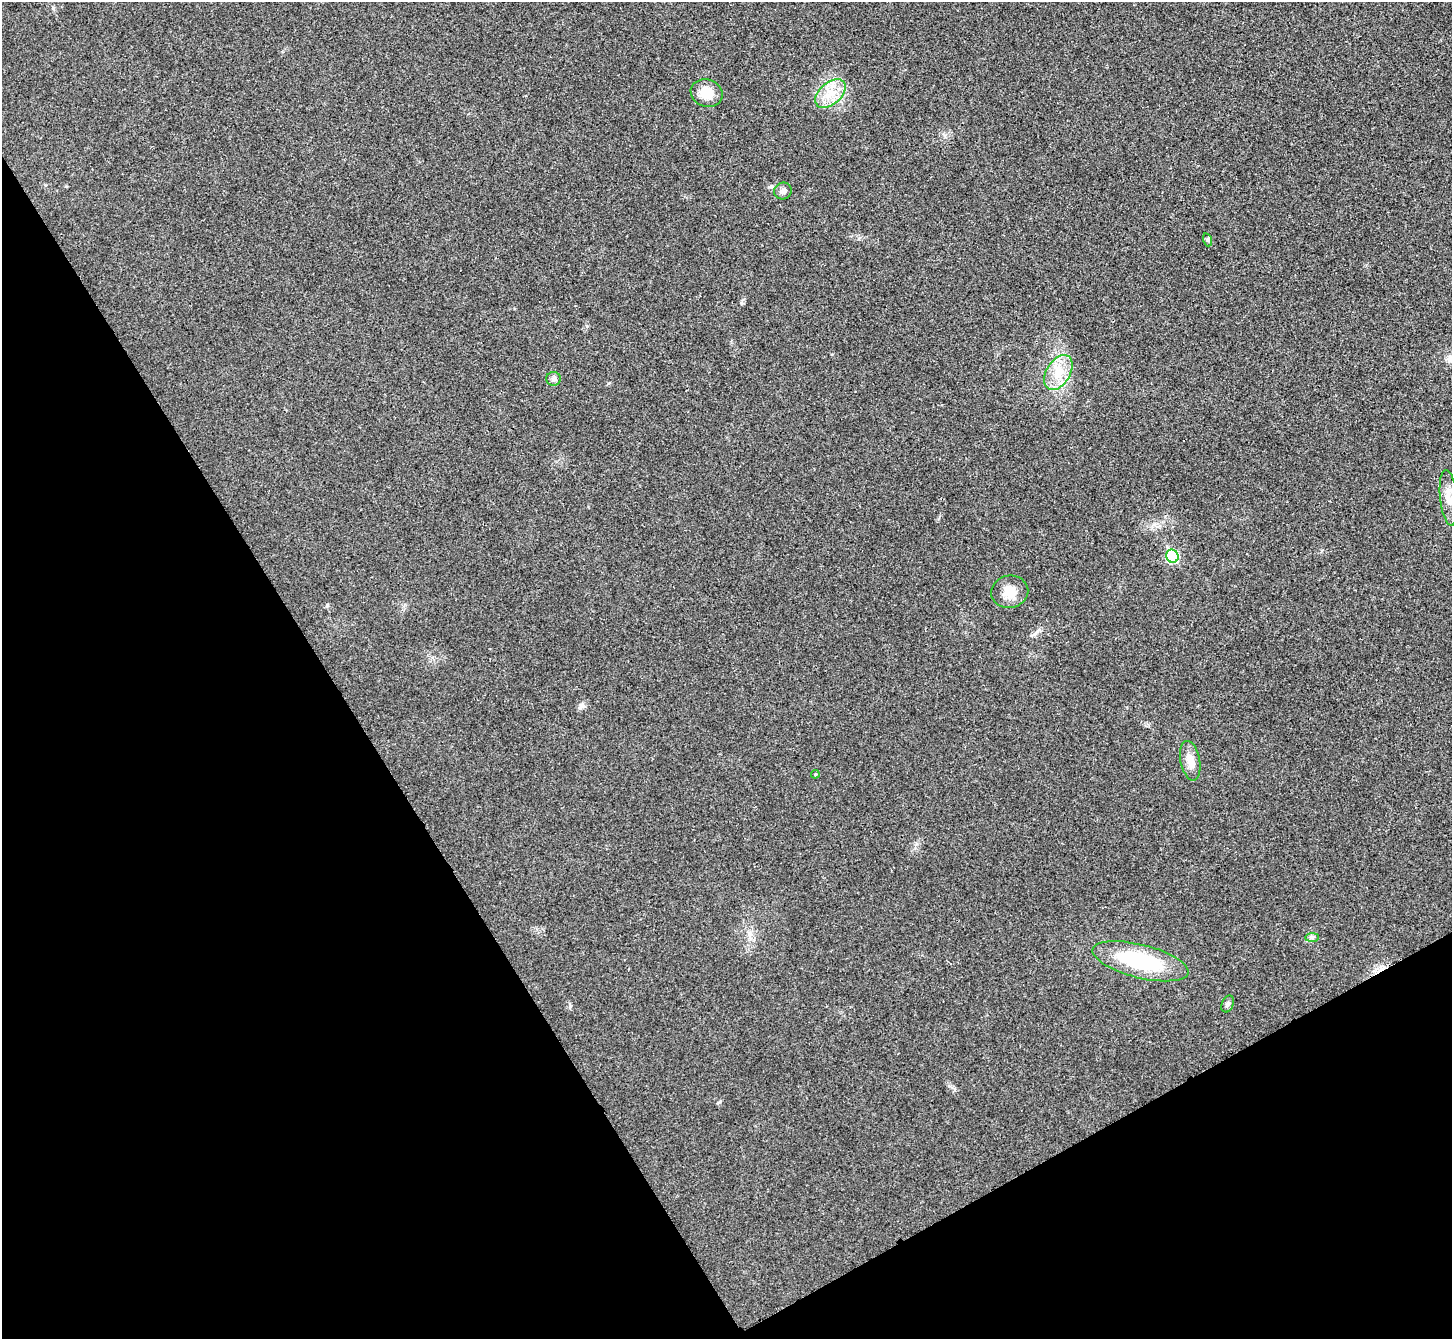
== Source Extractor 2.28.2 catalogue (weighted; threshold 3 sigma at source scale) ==
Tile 14 of 4 x 4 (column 2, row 4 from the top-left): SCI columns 1457-2906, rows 162-1498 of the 5814 x 5807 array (HDU 1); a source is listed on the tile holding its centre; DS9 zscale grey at full resolution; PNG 1454 x 1341 px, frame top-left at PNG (2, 2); each listed source drawn as its Kron ellipse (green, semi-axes under 4 px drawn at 4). Shown black and unused: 30% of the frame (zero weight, under 3 of 4 exposures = <1% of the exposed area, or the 3 px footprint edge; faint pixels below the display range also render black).
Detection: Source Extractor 2.28.2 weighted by HDU 2 'WHT'; one run over the whole footprint, this tile lists its part. Background 0.0326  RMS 0.0062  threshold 0.0279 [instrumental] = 3 sigma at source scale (4.5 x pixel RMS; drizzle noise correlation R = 1.50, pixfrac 1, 0.05/0.05 arcsec/px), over >= 5 px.
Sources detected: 14; all 14 listed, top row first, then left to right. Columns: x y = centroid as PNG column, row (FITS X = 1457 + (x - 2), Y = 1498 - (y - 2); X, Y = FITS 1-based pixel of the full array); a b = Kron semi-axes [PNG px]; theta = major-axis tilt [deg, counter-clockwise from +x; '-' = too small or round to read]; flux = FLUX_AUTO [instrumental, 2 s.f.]
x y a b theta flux
707 93 16 13 -20 10
830 94 18 11 41 10
783 191 9 8 - 2.3
1208 240 6 4 -72 0.91
1058 372 19 12 58 11
553 379 7 7 - 1.9
1449 498 28 8 -84 7.4
1172 556 7 6 - 40
1010 592 18 16 10 9.1
1190 761 20 9 -79 6.8
815 774 4 4 - 0.64
1312 937 7 4 1 1.3
1140 961 49 16 -14 52
1228 1004 9 6 68 1.6
Unlisted compact peaks at least as high as the median listed source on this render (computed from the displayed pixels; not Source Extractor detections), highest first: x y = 570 1006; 741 303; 583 706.